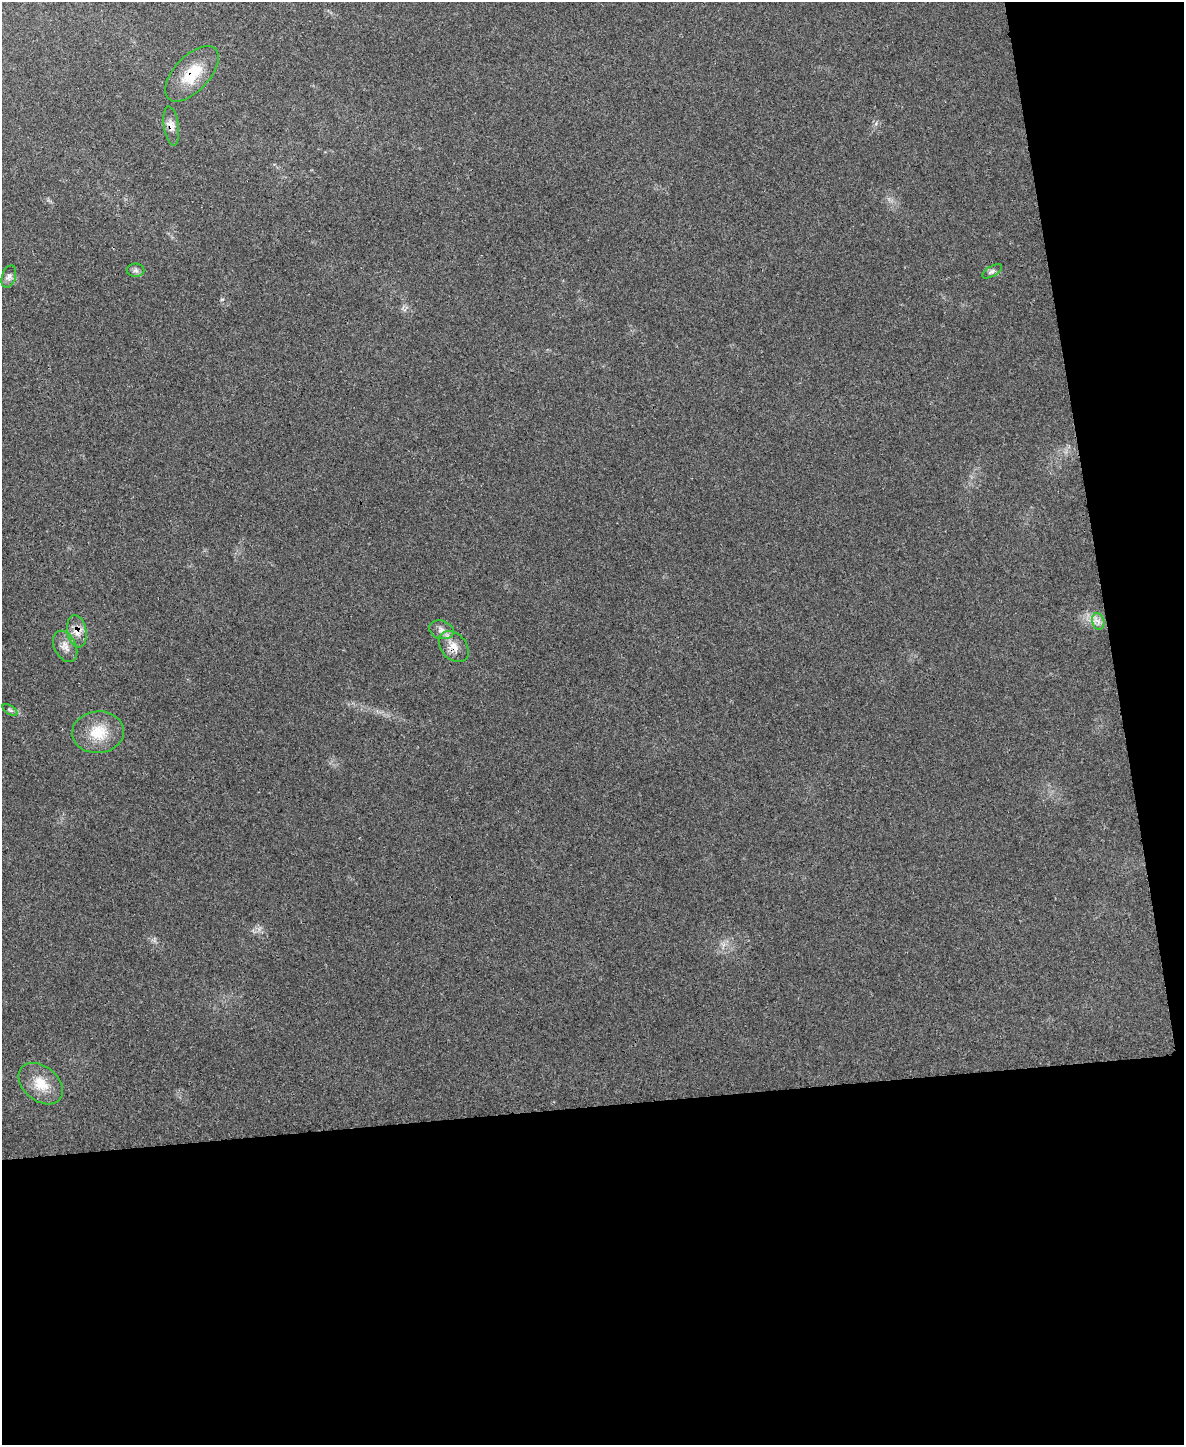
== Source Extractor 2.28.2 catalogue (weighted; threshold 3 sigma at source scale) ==
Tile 12 of 4 x 3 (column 4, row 3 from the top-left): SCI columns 3547-4728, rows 138-1580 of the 4735 x 4709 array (HDU 1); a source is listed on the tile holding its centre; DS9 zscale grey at full resolution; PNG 1186 x 1447 px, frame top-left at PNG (2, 2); each listed source drawn as its Kron ellipse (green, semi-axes under 4 px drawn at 4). Shown black and unused: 29% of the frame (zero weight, under 3 of 4 exposures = <1% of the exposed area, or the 3 px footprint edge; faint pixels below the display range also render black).
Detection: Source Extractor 2.28.2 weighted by HDU 2 'WHT'; one run over the whole footprint, this tile lists its part. Background 0.0442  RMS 0.0051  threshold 0.023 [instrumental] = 3 sigma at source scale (4.5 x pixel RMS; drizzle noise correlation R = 1.50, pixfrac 1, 0.05/0.05 arcsec/px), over >= 5 px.
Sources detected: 13; all 13 listed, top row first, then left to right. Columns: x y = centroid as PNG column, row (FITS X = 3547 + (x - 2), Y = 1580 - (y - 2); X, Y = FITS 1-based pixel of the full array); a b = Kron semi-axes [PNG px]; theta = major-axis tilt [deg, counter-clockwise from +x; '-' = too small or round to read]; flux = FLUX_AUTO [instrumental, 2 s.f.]
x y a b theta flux
192 74 34 17 47 17
171 126 20 7 -81 3.7
136 270 9 6 0 1.5
992 271 11 5 30 1.5
9 277 11 7 72 2
1098 621 8 6 -79 2.1
441 630 12 9 -18 3.1
77 631 16 9 -80 4.8
65 646 17 10 -63 4.2
454 647 17 12 -48 6.2
10 710 8 3 -32 0.82
98 732 26 21 5 14
41 1084 25 17 -39 12
Overlapping masked pixels (flux is a lower limit): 4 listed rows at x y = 192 74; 171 126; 77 631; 454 647